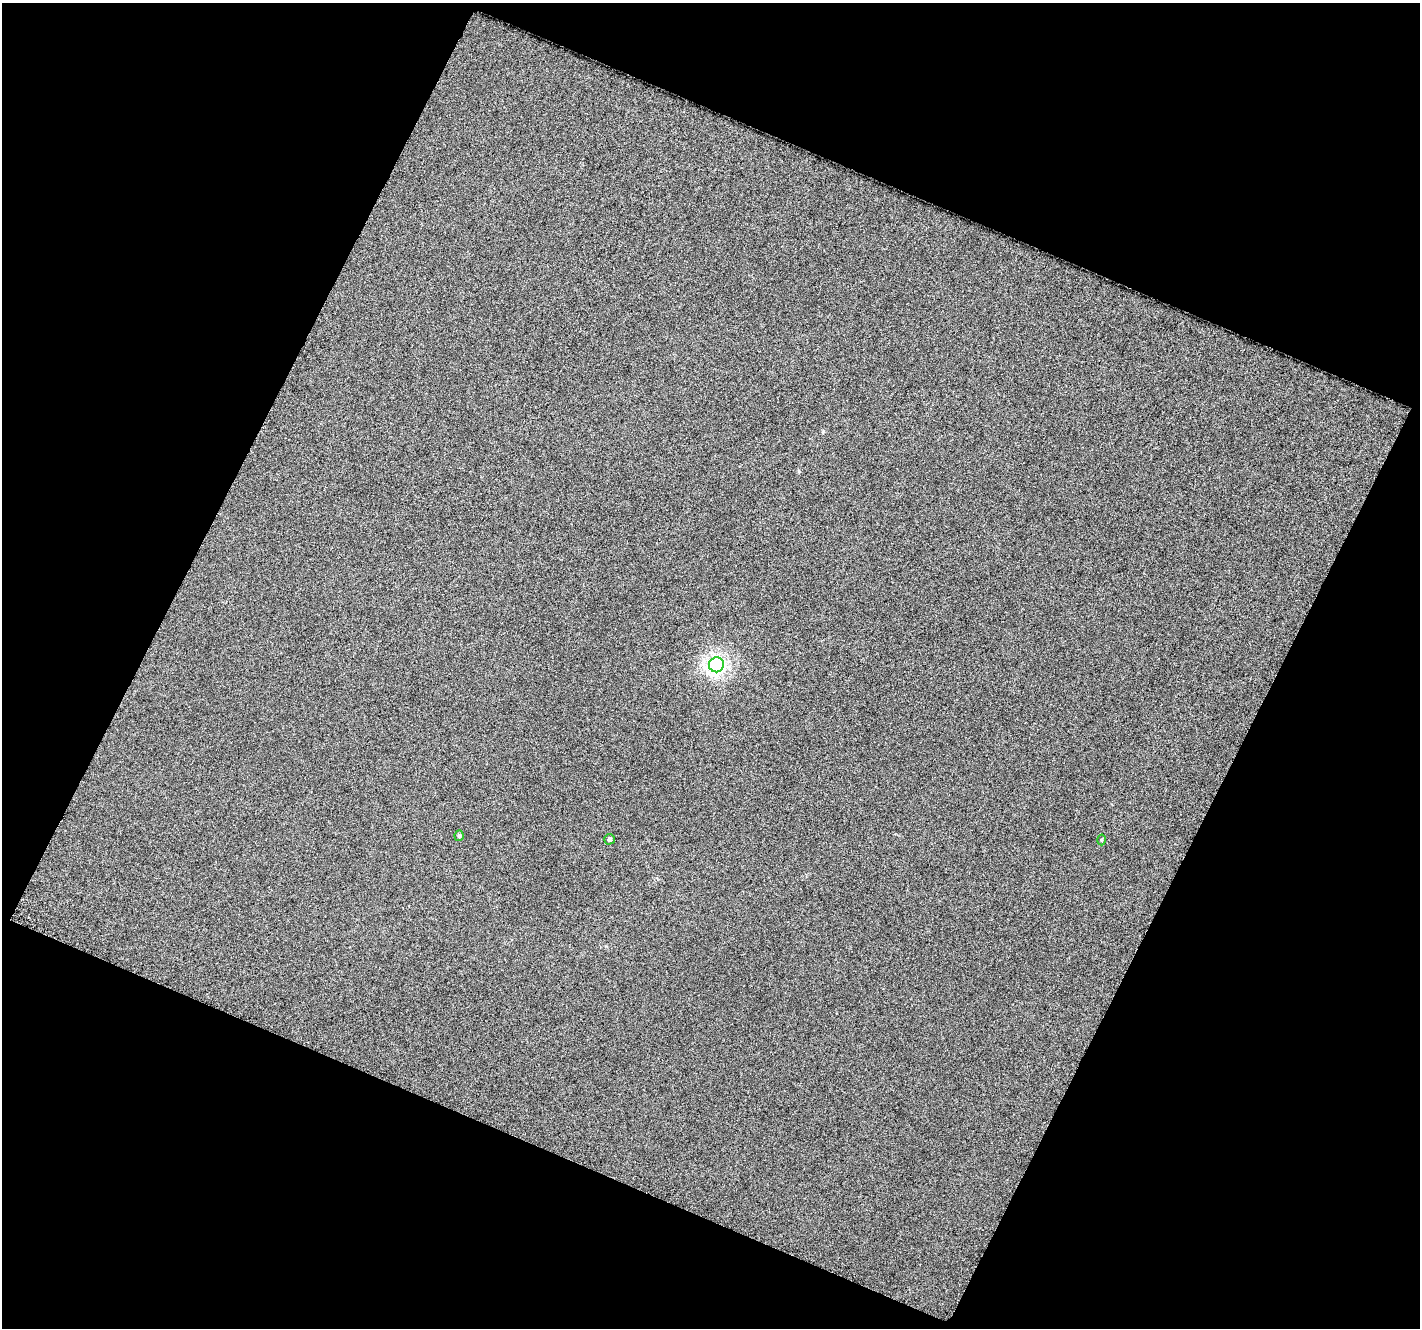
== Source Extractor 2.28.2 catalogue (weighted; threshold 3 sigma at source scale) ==
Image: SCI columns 4-1421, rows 58-1383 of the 1424 x 1450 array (HDU 1 of 3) = the unmasked area's bounding box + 8 px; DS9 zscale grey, full resolution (1 PNG px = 1 image px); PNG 1422 x 1330 px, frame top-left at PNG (2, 3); each listed source drawn as its Kron ellipse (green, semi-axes under 4 px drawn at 4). Shown black and unused: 45% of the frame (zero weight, under 3 of 6 exposures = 2% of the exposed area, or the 3 px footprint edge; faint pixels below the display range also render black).
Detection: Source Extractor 2.28.2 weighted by HDU 2 'WHT'. Background 0.00105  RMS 0.012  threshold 0.0499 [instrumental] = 3 sigma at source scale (4.09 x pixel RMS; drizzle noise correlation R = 1.36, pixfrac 0.8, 0.0396/0.0396 arcsec/px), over >= 5 px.
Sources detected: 4; all 4 listed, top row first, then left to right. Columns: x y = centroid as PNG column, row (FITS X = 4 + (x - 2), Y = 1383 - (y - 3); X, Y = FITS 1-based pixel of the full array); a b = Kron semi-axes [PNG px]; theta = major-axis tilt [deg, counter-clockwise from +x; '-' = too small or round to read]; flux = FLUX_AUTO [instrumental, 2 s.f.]
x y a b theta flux
716 665 7 7 - 270
459 836 5 4 - 1.8
609 839 5 5 - 2.3
1101 840 5 3 - 1.2